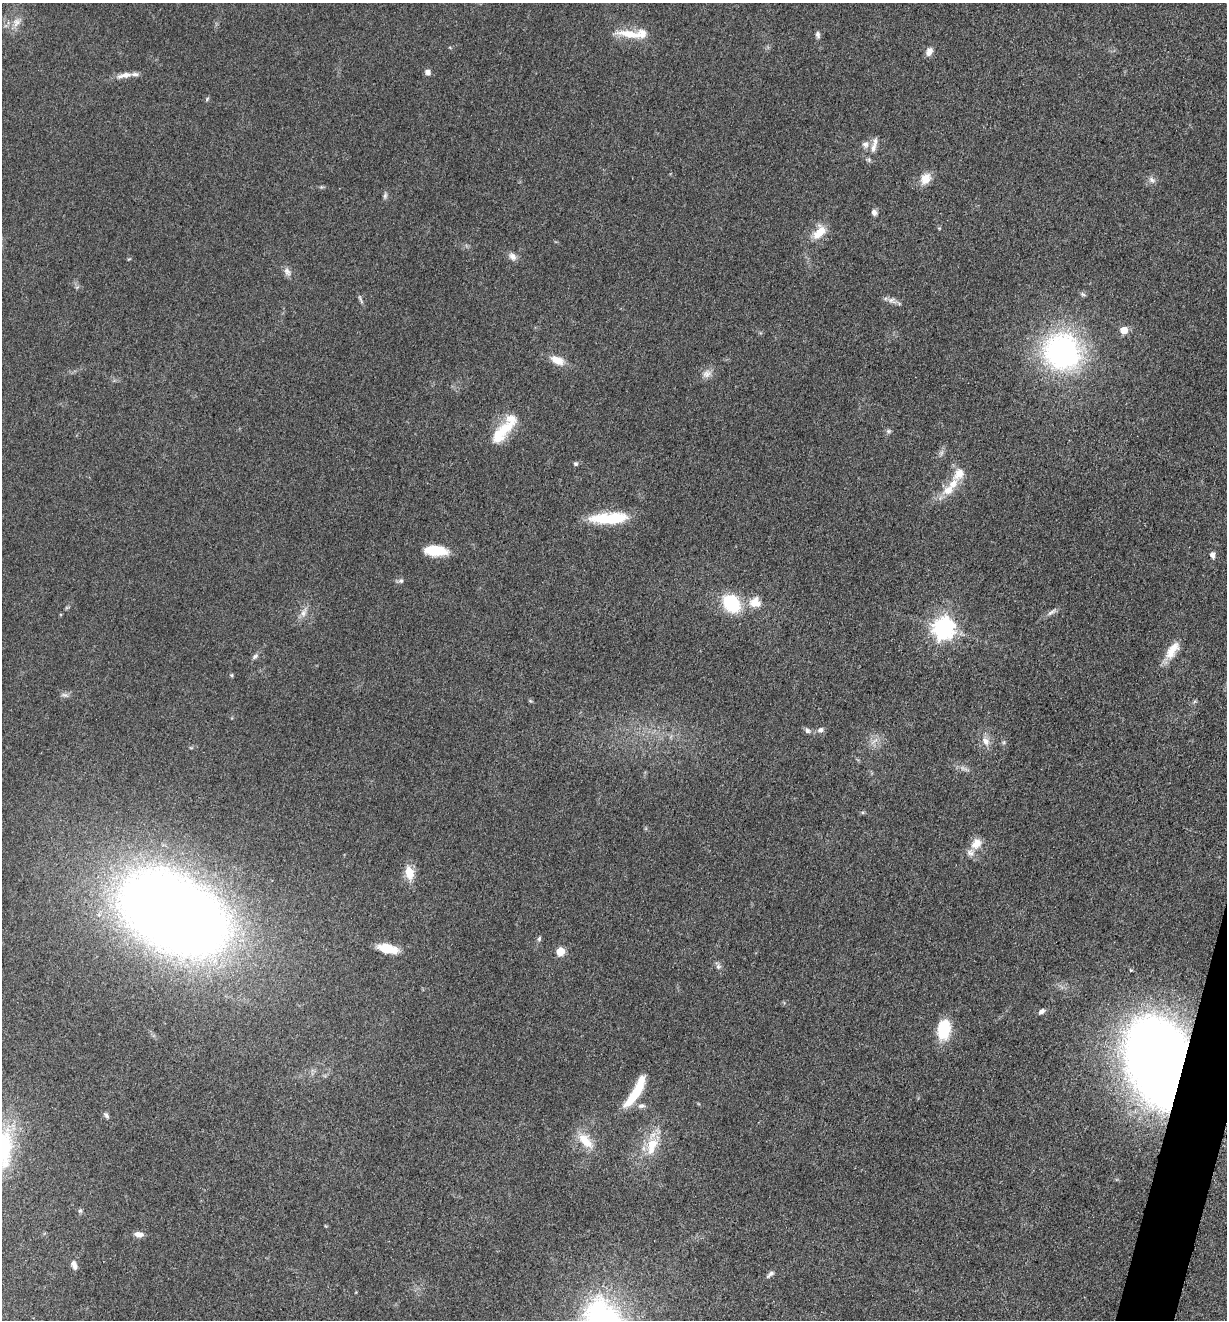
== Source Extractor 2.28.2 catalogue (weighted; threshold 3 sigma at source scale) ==
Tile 6 of 4 x 4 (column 2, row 2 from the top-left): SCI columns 1490-2714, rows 2648-3965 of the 5305 x 5292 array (HDU 1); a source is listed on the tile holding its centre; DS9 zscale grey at full resolution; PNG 1229 x 1322 px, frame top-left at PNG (2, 3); no overlay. Shown black and unused: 1% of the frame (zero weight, under 3 of 5 exposures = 1% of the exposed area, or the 3 px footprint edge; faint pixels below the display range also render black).
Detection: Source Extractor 2.28.2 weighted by HDU 2 'WHT'; one run over the whole footprint, this tile lists its part. Background 0.0512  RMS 0.0057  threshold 0.0255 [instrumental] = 3 sigma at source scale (4.5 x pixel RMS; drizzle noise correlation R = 1.50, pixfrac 1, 0.05/0.05 arcsec/px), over >= 5 px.
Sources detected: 73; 1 too faint to see at this stretch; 1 inside a brighter object's white glare — not listed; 8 inside a brighter listed object's ellipse — not listed separately; the other 63 listed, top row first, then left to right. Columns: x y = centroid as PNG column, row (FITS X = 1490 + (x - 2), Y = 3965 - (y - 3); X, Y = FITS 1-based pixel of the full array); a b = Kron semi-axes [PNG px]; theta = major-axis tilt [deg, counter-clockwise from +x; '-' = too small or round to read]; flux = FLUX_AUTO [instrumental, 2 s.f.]
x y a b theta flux
17 22 14 10 54 4.7
629 34 34 9 -9 12
818 35 9 6 -79 1.5
929 52 11 7 68 3.4
428 72 6 6 - 2.6
126 75 16 8 4 4.6
207 99 6 4 47 0.75
875 142 16 7 74 3.6
865 144 10 9 - 3.2
925 179 12 9 56 8.2
1152 180 9 7 -29 2.2
385 196 8 5 74 1.3
874 212 8 6 -70 1.9
819 232 20 11 48 9.4
512 256 12 8 -50 2.9
287 272 13 8 -59 2.8
1083 294 8 5 -20 1.1
360 299 14 3 -63 1.3
892 300 12 7 -22 2.9
1124 330 5 5 - 11
1062 351 34 32 -47 130
557 360 19 10 -23 7
707 374 13 10 32 3.9
504 429 28 15 33 15
888 431 7 5 20 1.2
576 464 5 5 - 1.1
959 474 21 13 56 8.6
609 518 44 12 2 26
435 551 23 10 -4 18
1212 555 8 6 -72 2.3
401 581 7 7 - 1.5
731 603 15 11 -46 39
755 603 15 14 - 8.5
1051 612 15 5 36 2.3
303 613 11 8 73 3.5
943 628 8 7 - 370
1172 650 26 11 55 9.3
255 656 9 5 38 1.6
231 675 5 4 - 0.71
65 695 12 5 -12 1.7
820 730 8 7 - 2
807 731 8 7 - 1.6
875 740 14 2 41 1.5
986 741 14 9 -58 4.5
976 844 15 11 50 6.4
409 873 17 10 -82 8.7
173 913 75 47 -29 1100
539 939 7 5 74 1.1
388 949 22 9 -13 13
560 951 5 5 - 16
718 966 7 6 - 1.5
1042 1011 9 6 39 1.8
944 1030 14 9 82 37
1160 1062 51 31 -74 1400
635 1093 34 8 58 23
641 1106 11 6 7 2.2
106 1115 9 5 -54 1.4
585 1141 25 12 -46 11
652 1145 28 14 74 15
2 1149 50 21 79 45
139 1234 11 6 -8 3.5
74 1265 11 6 -72 2.9
770 1274 12 5 39 1.8
Overlapping masked pixels (flux is a lower limit): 1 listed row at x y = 1160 1062
Isophote crosses this tile's border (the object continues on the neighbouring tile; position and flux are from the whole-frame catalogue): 1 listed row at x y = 2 1149